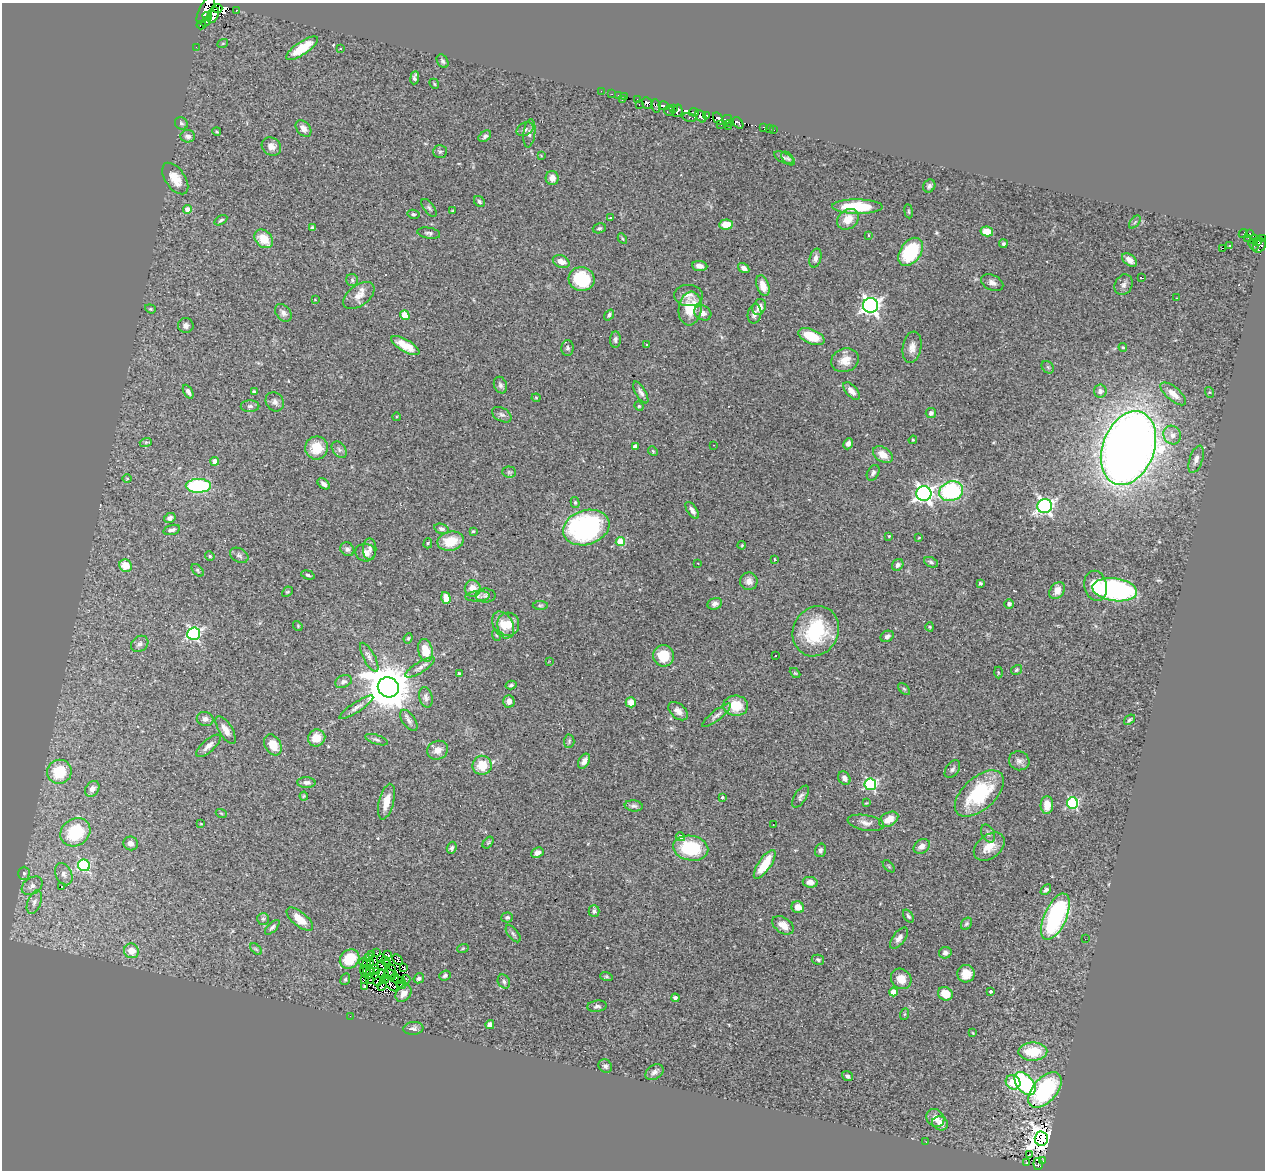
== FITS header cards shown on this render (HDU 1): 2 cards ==
NAXIS1  =                 1263
NAXIS2  =                 1168

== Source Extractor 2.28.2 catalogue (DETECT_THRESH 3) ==
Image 1263 x 1168 px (HDU 1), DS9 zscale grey, 1 PNG px = 1 image px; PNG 1267 x 1172 px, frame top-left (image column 1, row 1168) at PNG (2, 3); each listed source drawn as its Kron ellipse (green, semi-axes under 4 px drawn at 4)
Background 0.501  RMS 0.046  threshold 0.137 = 3 sigma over >= 5 px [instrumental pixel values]
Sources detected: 370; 7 with non-positive FLUX_AUTO (blend fragments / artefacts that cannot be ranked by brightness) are neither listed nor drawn; the other 363 listed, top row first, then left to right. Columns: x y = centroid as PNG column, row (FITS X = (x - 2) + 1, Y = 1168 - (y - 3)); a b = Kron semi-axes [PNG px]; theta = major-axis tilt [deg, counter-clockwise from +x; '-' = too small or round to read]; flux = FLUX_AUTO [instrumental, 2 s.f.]
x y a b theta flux
217 8 5 4 - 85
206 9 16 6 62 740
236 10 3 3 - 89
213 15 8 5 68 360
207 17 5 3 - 210
206 22 5 3 - 110
201 25 5 2 - 110
223 43 5 3 - 2.9
196 47 3 2 - 3.3
302 48 19 6 34 86
340 49 3 2 - 2.3
443 61 7 5 -58 6.9
415 78 7 4 83 7.9
434 84 5 4 - 3.8
601 91 2 2 - 6.1
612 94 2 2 - 8.6
618 95 3 2 - 12
625 97 3 3 - 6.5
623 99 3 3 - 7.7
637 100 3 2 - 4.6
647 103 6 5 - 110
639 104 3 2 - 8.9
656 106 6 4 -81 46
664 106 5 4 - 17
673 109 4 2 - 36
669 111 5 5 - 78
677 111 6 5 - 100
694 112 5 3 - 74
707 115 3 3 - 23
701 116 6 5 - 270
689 117 7 3 -14 31
718 119 7 4 -55 110
727 119 5 3 - 120
181 123 7 6 - 6.8
730 123 2 2 - 16
738 123 6 4 -52 230
721 124 3 2 - 48
728 126 2 2 - 13
303 128 9 6 -50 17
764 128 4 3 - 15
525 129 9 6 27 10
769 129 2 2 - 2.9
774 130 2 2 - 4.6
217 132 4 3 - 2.8
529 133 14 6 82 12
188 136 7 6 - 14
485 136 7 5 40 7.6
271 146 10 8 -36 17
440 151 7 6 - 6.4
541 156 3 3 - 2.6
784 158 10 5 -25 7.4
788 159 8 5 -43 6.1
175 178 18 10 -55 43
552 178 7 6 - 20
929 186 7 5 54 7.5
479 202 6 5 - 6.5
857 207 25 7 -1 140
429 208 10 5 -53 7.1
188 209 4 4 - 29
452 211 4 3 - 2.6
909 211 7 3 -81 3.5
413 214 6 4 -12 4.5
611 217 3 3 - 15
848 219 12 9 40 42
221 220 7 4 30 5
1135 222 7 4 53 5.6
726 224 7 5 4 45
312 228 4 3 - 5.8
599 228 7 5 16 5.7
987 231 6 5 - 48
429 233 11 5 -9 8.6
1249 233 3 3 - 28
1243 234 5 3 - 13
869 235 3 3 - 15
622 238 5 3 - 3.4
1248 238 2 2 - 4.2
1263 238 4 3 - 100
264 239 10 8 -45 60
1254 239 5 3 - 59
1257 242 4 3 - 17
1003 244 4 4 - 6.3
1253 245 6 2 -54 14
1229 246 4 3 - 11
1259 246 7 6 - 110
1223 248 3 2 - 1.9
911 252 15 10 54 190
815 258 10 5 75 11
1129 260 8 5 -38 17
561 261 9 6 -23 21
700 266 7 5 -5 17
744 268 6 4 -32 13
1142 278 4 2 - 4.2
582 279 13 12 - 140
352 280 6 6 - 5.8
992 283 12 7 -25 14
1123 285 10 8 64 14
763 286 11 6 -72 37
359 296 18 10 37 30
689 296 14 10 -4 22
1176 298 2 2 - 3.8
315 300 3 3 - 2.2
870 305 7 7 - 1200
759 307 8 6 64 23
690 308 17 11 82 90
150 309 5 4 - 3.8
283 313 10 7 -50 13
703 313 9 7 -28 18
754 314 10 6 78 12
405 315 5 4 - 34
609 315 6 4 53 5.9
186 326 7 7 - 15
811 336 14 7 -23 82
615 339 8 5 86 8.5
646 344 3 3 - 11
405 346 16 6 -30 40
912 347 16 9 80 24
1123 347 4 3 - 3.6
567 348 8 6 89 6.9
845 360 14 11 18 38
1048 367 7 5 -45 6.1
500 385 8 6 -67 8.6
852 391 11 5 -48 16
1100 391 6 6 - 11
188 392 7 4 -62 11
254 392 4 3 - 5.3
641 392 12 5 -60 12
1209 392 5 3 - 3.7
1173 394 16 6 -40 28
536 398 4 4 - 3
275 402 10 8 -52 13
250 406 9 5 0 8.9
639 406 5 4 - 3.5
931 413 5 5 - 8.8
502 415 10 6 -30 9.1
396 417 4 3 - 2.5
1172 435 9 8 - 23
913 440 4 3 - 3.2
146 442 6 4 18 4.9
848 444 6 4 65 11
713 445 2 2 - 2.8
635 447 4 4 - 18
316 448 11 11 - 63
1128 448 38 26 69 4700
339 450 9 6 -50 9.6
653 451 5 4 - 3.7
883 455 11 7 -33 34
1196 459 14 6 71 18
215 461 4 4 - 28
509 472 7 5 -1 5.4
873 473 8 5 60 8.1
127 479 5 3 - 2.7
324 484 7 4 -39 11
198 486 12 7 0 270
951 491 12 9 19 340
924 494 7 7 - 1100
575 502 5 4 - 4.3
1045 506 7 7 - 880
692 510 10 4 -57 12
170 518 6 5 - 11
586 527 23 17 17 600
442 529 7 5 -18 9.4
172 530 8 4 16 10
473 531 3 3 - 3.4
889 536 4 4 - 2.9
919 538 3 2 - 2.1
451 541 13 9 12 67
620 542 4 4 - 98
428 543 5 4 - 4.1
742 545 4 3 - 2.8
347 549 7 6 - 9
370 549 10 6 89 13
365 552 10 9 - 18
239 555 10 6 -29 9.3
210 556 5 4 - 3.9
775 559 3 2 - 2.8
931 562 7 5 -24 6.8
698 563 3 2 - 2.6
898 565 6 5 - 9.9
126 566 6 6 - 55
198 570 7 4 -47 5.2
308 575 7 4 -17 5.4
749 581 9 8 - 19
980 583 4 3 - 6.3
1096 586 15 11 -79 61
473 588 8 8 - 34
1115 590 22 11 -8 600
1057 591 9 6 54 28
287 592 6 4 42 4.1
478 596 12 5 4 11
485 596 10 7 1 9.4
446 598 6 4 -74 28
715 604 7 5 18 11
1009 604 5 5 - 8.3
540 605 7 3 0 4.4
508 624 11 11 - 52
503 625 14 9 -60 36
298 626 5 4 - 2.8
930 627 4 4 - 3.3
816 631 26 22 63 220
194 634 6 6 - 580
496 635 6 3 -71 3.5
887 636 7 5 27 8.6
408 638 5 4 - 4.2
140 644 9 7 39 12
425 650 11 7 -77 70
775 655 3 3 - 35
663 656 10 10 - 80
369 657 16 5 -61 15
550 661 3 2 - 5.2
420 667 17 5 32 16
1016 670 6 4 34 5
998 672 6 3 -89 3
795 673 6 3 -43 3.2
459 674 4 3 - 4.3
343 682 8 6 23 11
511 685 5 3 - 5.4
388 687 11 10 - 14000
904 689 7 4 -44 5.1
426 697 10 6 -77 10
509 701 6 5 - 19
631 702 5 5 - 33
736 706 12 10 -3 70
356 707 20 5 34 16
678 711 11 7 -41 19
716 715 17 5 39 12
205 719 8 7 - 13
409 720 12 6 -55 12
1129 720 6 4 38 5.6
226 730 16 6 -58 25
317 738 9 8 - 45
376 740 12 4 -18 7.9
569 741 6 5 - 5.4
273 745 11 8 -60 46
208 746 15 6 42 18
438 750 10 9 - 23
584 761 8 5 58 17
1019 761 10 9 - 16
482 765 9 9 - 60
952 769 10 6 53 9.2
59 772 12 12 - 110
844 778 7 5 -55 14
306 783 9 5 -2 12
870 784 6 6 - 430
92 789 8 6 55 17
979 793 29 16 42 230
304 796 4 4 - 3
722 797 3 3 - 4.5
800 797 12 6 57 9.8
386 802 18 7 76 40
866 803 4 2 - 2.4
1073 803 5 5 - 340
1047 805 9 6 89 32
634 806 9 5 -6 8.3
221 813 5 3 - 2.7
889 819 10 6 31 32
866 823 18 7 -10 20
201 824 3 2 - 2.1
773 825 2 2 - 2.4
75 832 16 13 34 150
988 834 9 6 -63 8.8
680 837 4 4 - 12
131 843 7 6 - 14
488 843 7 4 53 4.2
922 846 9 6 37 19
989 847 17 11 38 46
452 848 6 5 - 7.6
691 848 18 12 -10 190
820 850 7 5 74 7.6
537 853 6 5 - 11
765 864 17 6 56 76
84 865 6 5 - 320
889 866 7 3 -46 3.6
24 873 6 5 - 6.2
64 874 12 8 -64 16
810 882 7 5 -9 19
32 886 11 8 34 19
61 887 3 2 - 3.7
1046 890 6 4 44 7.3
34 902 12 6 67 16
798 907 6 6 - 28
594 911 6 5 - 8.3
908 916 7 4 -56 6.1
507 917 6 5 - 5.7
1055 917 25 11 66 430
263 919 6 5 - 6
300 919 16 7 -39 46
967 924 6 5 - 5.4
783 925 12 7 -34 33
272 927 9 4 45 7.4
513 934 10 5 -52 8.1
899 938 12 6 52 16
1085 939 2 2 - 2.6
463 948 6 3 19 3.1
256 949 7 4 -44 4.6
131 951 7 7 - 40
377 953 2 2 - 2.6
945 953 6 5 - 9.9
371 955 3 2 - 3.3
388 955 3 3 - 2
368 957 4 2 - 0.022
350 959 10 9 - 96
381 959 4 2 - 3.9
386 960 4 2 - 4.8
397 960 6 3 -47 0.17
818 960 6 5 - 5.7
364 962 4 2 - 2.6
371 963 3 2 - 1.2
366 964 4 2 - 6
387 964 3 2 - 5.3
382 966 5 3 - 6
404 968 3 3 - 8.9
375 969 5 2 - 0.69
367 970 4 2 - 4.7
370 972 4 3 - 4
377 972 2 2 - 0.92
392 972 8 2 -78 4.5
366 973 7 3 -45 11
389 973 6 4 -46 4.4
383 974 6 2 -27 5
966 974 8 8 - 39
445 976 6 5 - 6.2
606 976 6 4 -17 4.3
395 978 4 4 - 2.9
419 978 5 4 - 7.2
345 979 6 4 68 4.4
385 979 4 2 - 0.89
901 979 11 9 -44 33
364 980 4 2 - 3.6
370 980 2 2 - 1.4
406 980 5 2 - 2.3
401 981 3 2 - 0.58
378 982 4 3 - 1.5
504 982 7 5 -59 7.3
391 984 9 3 -49 1.3
402 984 5 2 - 5
382 986 5 3 - 5.3
365 987 3 3 - 4.5
990 991 4 3 - 13
893 992 4 4 - 41
403 993 9 7 52 18
945 994 7 6 - 52
675 998 4 4 - 7.3
597 1006 10 5 7 9
905 1014 6 4 70 3.4
350 1016 2 2 - 25
490 1025 4 4 - 18
413 1028 10 6 6 11
973 1033 4 3 - 2.4
1033 1052 14 9 1 93
605 1066 7 6 - 7.7
654 1072 10 7 34 11
847 1076 6 4 -39 8.6
1013 1082 8 7 - 65
1025 1084 13 8 -51 340
1045 1090 21 12 49 330
935 1118 9 8 - 24
940 1123 8 6 -25 23
1041 1139 7 7 - 3500
926 1142 3 2 - 4.8
1029 1155 3 2 - 5.4
1042 1161 4 3 - 11
1027 1163 3 2 - 2.2
1038 1164 6 4 -83 9.7
At the frame edge (FLAGS 8, measured only in part): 2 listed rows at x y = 206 9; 1263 238
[7 non-positive-flux detections neither listed nor drawn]